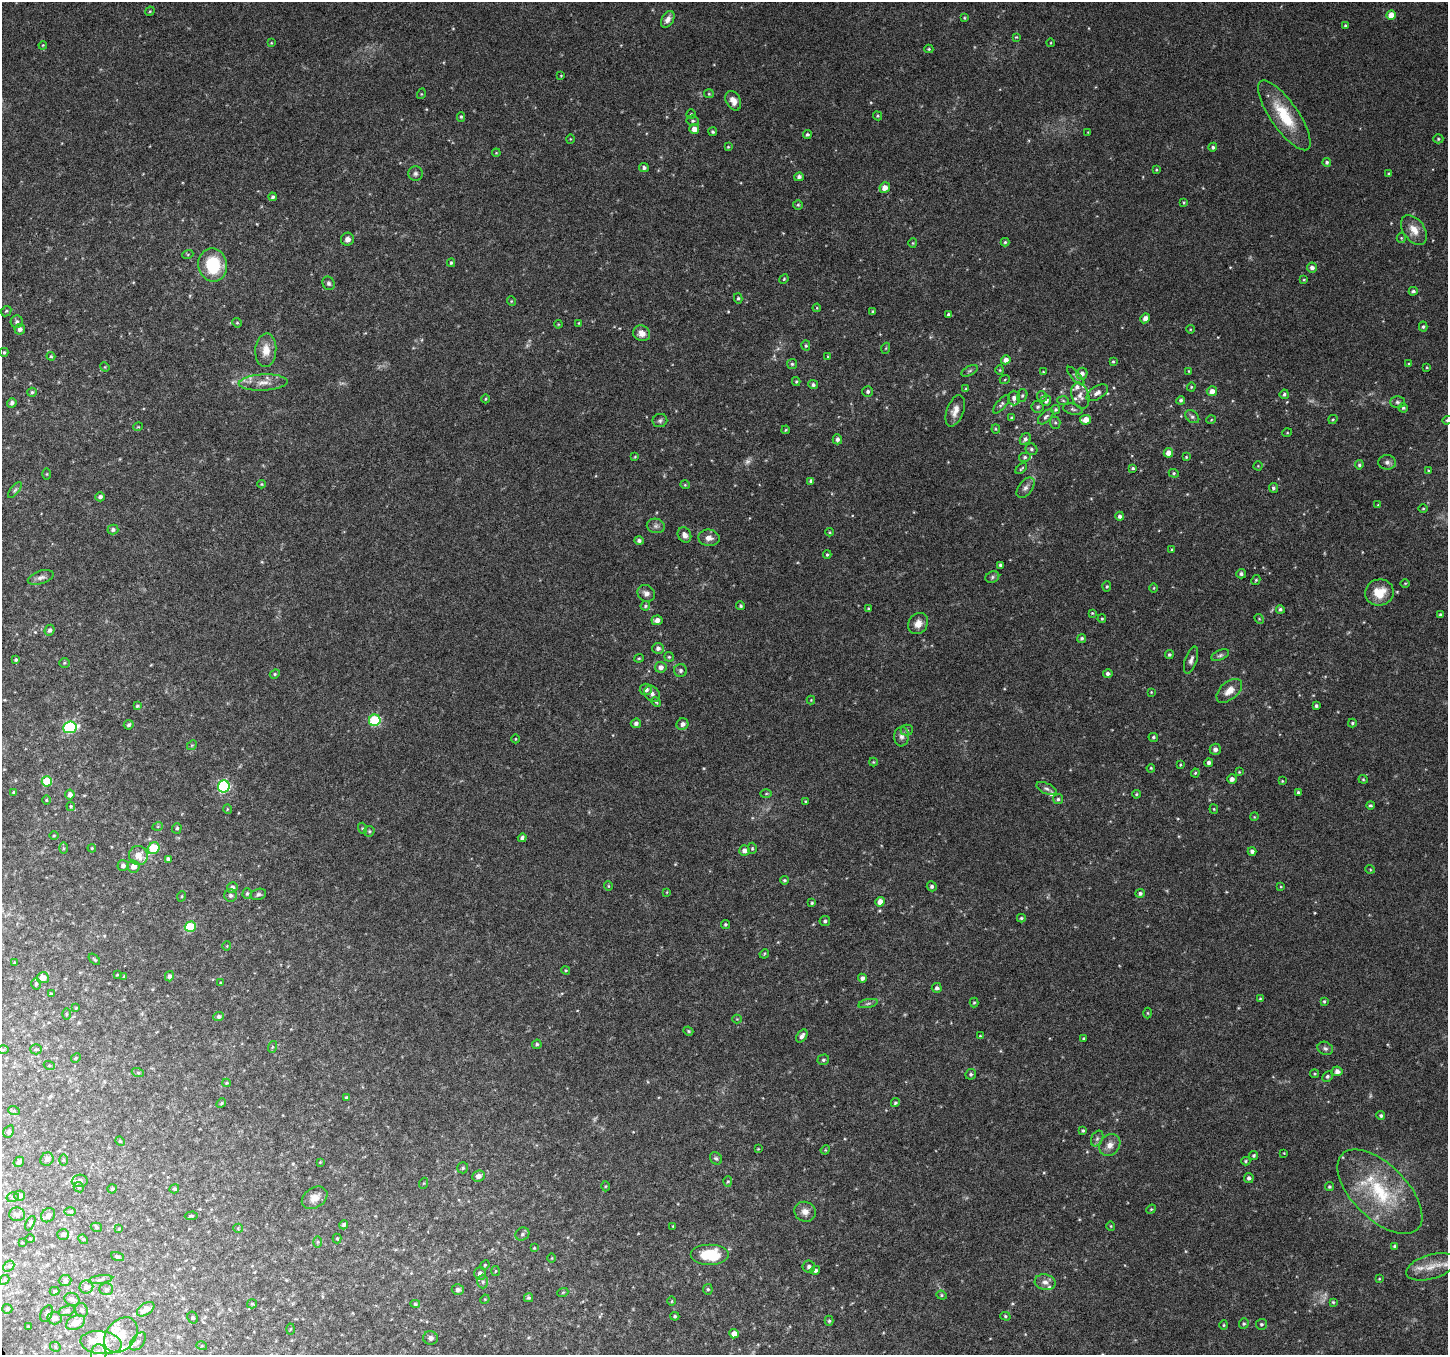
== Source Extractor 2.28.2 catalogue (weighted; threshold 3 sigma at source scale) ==
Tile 7 of 4 x 4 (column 3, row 2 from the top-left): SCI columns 2898-4343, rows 2869-4221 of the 5790 x 5677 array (HDU 1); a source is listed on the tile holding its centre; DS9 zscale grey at full resolution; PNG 1450 x 1357 px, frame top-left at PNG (2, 2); each listed source drawn as its Kron ellipse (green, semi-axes under 4 px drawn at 4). Shown black and unused: <1% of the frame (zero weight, under 6 of 12 exposures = <1% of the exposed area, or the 3 px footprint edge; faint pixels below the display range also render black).
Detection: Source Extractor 2.28.2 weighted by HDU 2 'WHT'; one run over the whole footprint, this tile lists its part. Background 0.0373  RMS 0.0023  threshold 0.00933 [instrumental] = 3 sigma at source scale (4.09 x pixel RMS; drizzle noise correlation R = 1.36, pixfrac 0.8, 0.0396/0.0396 arcsec/px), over >= 5 px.
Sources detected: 446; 9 too faint to see at this stretch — neither listed nor drawn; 15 inside a brighter listed object's ellipse — not listed separately; the other 422 listed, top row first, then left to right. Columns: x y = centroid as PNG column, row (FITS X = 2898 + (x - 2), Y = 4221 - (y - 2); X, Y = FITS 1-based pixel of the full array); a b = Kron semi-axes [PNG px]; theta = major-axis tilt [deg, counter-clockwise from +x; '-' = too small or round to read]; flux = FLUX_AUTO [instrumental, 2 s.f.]
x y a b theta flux
150 11 5 4 - 0.2
1391 15 5 4 - 2.6
964 18 4 4 - 0.22
668 19 9 6 60 1.1
1345 26 4 3 - 0.27
1016 37 4 3 - 0.18
271 43 4 3 - 0.17
1050 43 4 3 - 0.16
43 45 4 3 - 0.2
929 49 4 4 - 0.24
561 75 4 3 - 0.16
421 94 5 3 - 0.2
709 94 5 4 - 0.27
733 101 10 7 -61 1.6
691 114 5 4 - 0.33
1284 115 41 14 -55 9
877 116 5 4 - 0.26
461 117 5 4 - 0.3
692 121 6 5 - 0.41
694 129 5 5 - 1.7
713 132 4 4 - 0.36
1088 132 3 3 - 0.13
807 134 4 4 - 0.36
570 139 5 3 - 0.15
1438 139 5 4 - 0.3
728 147 4 3 - 0.21
1213 147 4 4 - 0.42
496 153 4 3 - 0.19
1327 162 4 4 - 0.44
644 168 5 4 - 0.49
1156 170 4 3 - 0.24
415 173 7 7 - 0.57
1389 174 4 4 - 0.29
799 177 5 4 - 0.65
885 188 5 5 - 1.6
273 197 4 4 - 0.39
1184 202 4 3 - 0.22
798 205 5 5 - 0.28
1414 230 17 10 -55 2.4
1401 238 5 4 - 0.24
347 239 6 6 - 0.89
1005 242 4 4 - 0.31
913 243 5 4 - 0.22
188 254 5 3 - 0.23
451 263 4 4 - 0.28
213 265 17 14 -80 10
1312 268 5 5 - 0.84
784 279 5 4 - 0.24
1304 280 4 3 - 0.2
329 283 7 6 - 0.48
1413 291 4 3 - 0.43
738 298 5 4 - 0.33
511 301 5 3 - 0.18
817 308 4 3 - 0.17
6 311 6 4 46 0.3
873 312 3 3 - 0.32
948 314 4 3 - 0.38
1145 318 5 4 - 1
17 322 6 6 - 0.54
237 323 5 4 - 0.27
579 323 3 2 - 0.16
558 324 4 3 - 0.19
1423 327 5 4 - 0.37
20 329 5 5 - 0.81
1190 329 4 3 - 0.17
642 333 8 7 - 1.5
806 345 5 4 - 0.35
886 348 5 3 - 0.2
266 350 17 10 86 2.7
4 352 4 4 - 0.29
51 356 4 4 - 0.25
828 356 4 4 - 0.2
1006 360 4 4 - 1.2
1113 361 4 3 - 0.24
792 364 5 5 - 0.33
1409 364 3 3 - 0.35
105 367 5 4 - 0.2
1427 367 3 2 - 0.17
1000 370 4 4 - 0.21
969 371 9 4 26 0.44
1189 371 4 3 - 0.2
1043 372 3 3 - 0.21
1082 374 6 5 - 0.98
1076 376 12 4 -47 0.52
1005 379 5 3 - 0.2
796 382 4 4 - 0.24
263 383 24 8 3 2.5
813 385 5 4 - 0.54
1191 387 4 4 - 0.24
966 389 4 3 - 0.26
868 391 5 5 - 0.53
1212 391 5 5 - 1.3
32 392 5 4 - 0.37
1097 393 12 6 32 1
1284 394 5 4 - 0.44
1022 396 6 5 - 0.39
1042 396 5 5 - 0.39
1080 396 13 8 -73 1.3
1014 398 7 6 - 1.1
485 399 4 3 - 0.2
1181 400 4 4 - 0.4
1046 401 5 5 - 0.77
1063 401 6 4 -3 0.29
1397 402 7 5 -1 0.5
12 403 5 4 - 0.58
1001 404 11 4 50 0.49
1038 407 6 6 - 0.47
1403 408 4 4 - 0.35
1073 409 10 5 -13 0.55
1055 410 5 4 - 0.39
955 411 16 8 70 1.8
1046 417 9 5 43 0.53
1192 417 8 5 -38 0.51
1011 418 4 3 - 0.26
1333 419 5 4 - 0.24
660 420 7 6 - 0.52
1086 420 5 5 - 1.9
1211 420 5 3 - 0.17
1447 420 5 4 - 0.28
1055 423 6 5 - 0.38
138 427 5 3 - 0.18
996 429 4 4 - 0.23
786 430 4 3 - 0.22
1287 433 5 3 - 0.18
837 439 5 5 - 0.74
1025 439 6 5 - 0.59
1031 449 6 5 - 0.49
1168 453 5 5 - 1.7
635 457 4 3 - 0.22
1025 457 6 4 14 0.36
1186 457 4 4 - 0.22
1387 462 9 7 -3 0.73
1359 465 4 4 - 0.35
1258 466 4 4 - 0.2
1133 468 4 3 - 0.28
1021 469 7 3 42 0.28
1428 471 4 3 - 0.21
1174 473 5 4 - 0.28
47 474 5 3 - 0.19
811 481 4 4 - 0.61
261 484 4 3 - 0.21
685 485 4 4 - 0.22
1026 488 12 7 51 0.96
1273 488 5 4 - 0.41
15 490 10 4 51 0.45
100 497 5 4 - 0.6
1378 505 4 4 - 0.19
1423 508 4 3 - 0.19
1120 516 4 4 - 0.56
656 526 9 7 -10 0.74
113 530 5 5 - 0.54
829 532 4 4 - 0.22
684 535 8 6 -61 0.91
709 538 11 8 -7 1.3
639 540 4 4 - 0.52
1172 550 4 3 - 0.21
827 555 4 3 - 0.26
1000 565 3 3 - 0.36
1241 574 5 4 - 0.53
41 577 13 6 18 0.95
992 577 7 5 24 0.47
1256 580 5 3 - 0.26
1405 583 5 3 - 0.19
1107 586 5 4 - 0.33
1154 588 5 3 - 0.19
646 593 9 8 - 0.93
1379 593 14 13 - 4.2
645 606 5 4 - 0.37
741 606 4 4 - 0.36
868 609 4 4 - 0.3
1280 609 4 4 - 0.39
1092 613 3 3 - 0.21
1440 615 4 4 - 0.39
1102 619 4 3 - 0.23
1259 619 5 4 - 0.22
657 620 5 5 - 1.2
918 624 11 9 53 1.7
49 630 5 5 - 0.56
1082 638 4 4 - 0.46
658 648 6 5 - 0.75
1169 655 4 4 - 0.39
1220 655 9 5 24 0.55
669 657 5 4 - 0.28
639 658 5 4 - 0.26
16 660 4 3 - 0.33
1191 660 14 6 73 0.89
64 663 5 5 - 0.3
661 667 6 5 - 0.99
680 671 6 6 - 0.59
1108 673 5 4 - 0.57
275 674 5 4 - 0.29
646 689 6 5 - 0.98
1229 691 15 9 41 2
1151 692 4 3 - 0.16
652 694 9 7 -47 0.84
811 700 4 4 - 0.19
656 702 5 4 - 0.3
137 706 4 4 - 0.32
1316 706 3 3 - 0.38
375 720 6 5 - 18
636 723 5 5 - 0.62
1352 723 4 4 - 0.31
682 724 6 5 - 0.85
129 725 5 4 - 0.44
70 727 7 6 - 20
907 730 6 5 - 0.42
901 736 10 7 -89 0.98
1153 737 4 4 - 0.33
516 739 4 3 - 0.15
192 745 5 4 - 0.26
1215 749 5 5 - 0.9
873 762 4 4 - 0.22
1209 763 4 4 - 0.61
1180 765 4 3 - 0.19
1151 768 4 3 - 0.21
1239 772 3 3 - 0.17
1195 773 4 3 - 0.23
1232 779 5 4 - 0.85
1363 779 4 4 - 0.24
47 781 5 5 - 6.6
1282 781 4 3 - 0.19
224 786 6 6 - 28
1047 789 11 5 -25 0.64
14 792 3 3 - 0.31
1298 792 4 3 - 0.37
766 794 6 4 2 0.27
1136 794 4 3 - 0.26
70 795 5 4 - 1.1
1058 799 5 5 - 0.37
46 800 4 3 - 0.19
805 801 3 3 - 0.21
1370 805 4 3 - 0.28
71 806 5 4 - 0.24
227 809 5 3 - 0.18
1214 809 5 4 - 0.23
1254 817 4 3 - 0.17
158 826 5 3 - 0.2
177 828 5 4 - 0.37
362 828 5 3 - 0.24
369 831 5 5 - 0.29
54 835 5 3 - 0.2
522 838 4 4 - 0.62
63 848 6 4 -90 0.26
92 848 4 3 - 0.2
154 848 6 5 - 8
752 848 6 4 89 0.3
744 850 5 5 - 1.1
1252 851 4 4 - 0.63
138 855 9 9 - 2.7
168 859 4 4 - 0.73
123 865 5 5 - 0.73
133 866 6 6 - 1.6
1370 869 5 3 - 0.18
784 880 4 4 - 0.31
608 886 4 4 - 0.22
932 886 5 5 - 0.48
1281 887 4 3 - 0.15
232 888 5 5 - 0.81
667 892 4 2 - 0.13
1140 893 5 4 - 0.47
247 894 5 4 - 0.35
258 894 8 5 14 0.5
231 895 6 6 - 0.64
182 896 5 3 - 0.22
880 902 5 4 - 1.5
812 903 3 2 - 0.23
1021 918 4 3 - 0.3
825 921 5 5 - 0.44
725 925 4 4 - 0.36
190 927 5 5 - 11
227 946 5 3 - 0.18
764 954 5 3 - 0.21
94 959 7 3 -44 0.27
14 962 4 3 - 0.21
566 970 4 3 - 0.23
117 975 3 3 - 0.19
169 976 5 4 - 0.62
124 977 4 3 - 0.26
43 978 6 5 - 1.9
862 978 4 4 - 0.7
221 983 3 3 - 0.19
36 984 5 5 - 0.32
937 988 5 5 - 0.56
51 994 4 3 - 0.4
1260 998 4 3 - 0.18
1324 1001 4 3 - 0.23
868 1003 10 4 11 0.49
974 1003 5 4 - 0.27
76 1008 4 3 - 0.21
1147 1013 5 3 - 0.23
66 1014 5 3 - 0.21
219 1017 5 4 - 0.6
737 1019 4 4 - 0.23
688 1031 5 4 - 0.28
802 1036 7 5 55 0.78
980 1036 3 3 - 0.23
1083 1039 3 3 - 0.23
537 1044 5 4 - 0.35
272 1047 6 4 72 0.28
1325 1048 8 6 -25 0.6
3 1049 6 4 1 0.26
36 1049 5 5 - 0.38
76 1058 5 4 - 0.25
823 1060 6 5 - 0.45
49 1065 5 3 - 0.24
1337 1071 5 5 - 1
138 1073 6 4 -19 0.29
971 1074 5 5 - 0.39
1315 1074 4 3 - 0.25
1327 1076 5 4 - 0.44
226 1083 4 4 - 0.2
346 1097 3 3 - 0.25
221 1103 5 4 - 0.29
895 1103 5 4 - 0.33
14 1111 6 4 -18 0.23
1381 1116 4 4 - 0.38
1083 1130 4 3 - 0.32
9 1131 6 5 - 0.4
1097 1139 8 5 64 0.56
120 1141 5 4 - 0.26
1110 1145 12 9 49 1.7
758 1149 4 3 - 0.18
825 1150 5 3 - 0.19
1284 1153 3 3 - 0.14
1254 1155 5 4 - 0.36
716 1158 6 5 - 0.41
47 1159 7 6 - 0.77
63 1160 5 4 - 0.22
1246 1161 4 4 - 0.28
19 1162 5 5 - 0.57
320 1162 3 3 - 0.16
463 1168 5 5 - 0.39
478 1176 6 5 - 1.2
1249 1178 5 5 - 0.55
80 1181 8 6 4 0.97
728 1181 5 4 - 0.29
424 1183 5 3 - 0.19
605 1186 5 3 - 0.2
1329 1186 4 4 - 0.32
79 1187 5 4 - 0.33
112 1189 4 4 - 0.3
174 1189 5 4 - 0.34
1380 1192 53 27 -45 17
19 1196 5 5 - 1.3
13 1197 6 5 - 0.43
315 1198 14 10 34 1.9
1151 1209 5 4 - 0.24
70 1211 6 4 0 0.28
805 1212 11 10 - 1.5
17 1214 8 7 - 0.6
48 1215 8 6 44 0.76
191 1216 6 4 3 0.26
30 1223 8 4 64 0.36
344 1225 4 4 - 0.5
673 1226 3 2 - 0.17
1111 1226 4 4 - 0.22
96 1227 6 4 -16 0.35
238 1228 5 4 - 0.2
119 1229 4 3 - 0.21
63 1234 6 5 - 0.58
522 1234 7 6 - 0.58
30 1239 5 3 - 0.19
83 1239 5 4 - 0.24
337 1239 5 4 - 0.23
22 1242 3 2 - 0.15
318 1242 6 4 89 0.28
1395 1246 4 3 - 0.4
534 1248 4 3 - 0.18
710 1255 19 10 0 8
117 1257 7 4 -22 0.34
552 1258 5 3 - 0.17
485 1265 5 4 - 0.24
9 1266 6 4 43 0.42
809 1267 6 6 - 0.69
1431 1267 25 12 17 3.5
815 1270 5 4 - 0.54
495 1271 5 3 - 0.22
480 1273 6 6 - 0.9
1379 1279 4 3 - 0.17
4 1280 5 4 - 0.31
65 1280 6 5 - 0.59
100 1280 12 4 8 0.56
483 1282 7 5 89 0.47
1045 1282 10 7 -13 1.2
86 1287 7 6 - 0.99
106 1289 7 5 1 0.4
708 1289 5 4 - 0.35
458 1290 6 5 - 0.7
55 1291 5 4 - 0.31
563 1292 5 3 - 0.21
942 1295 5 4 - 0.29
529 1298 5 4 - 0.41
72 1299 8 6 -22 0.78
485 1299 5 4 - 0.19
672 1301 5 3 - 0.19
1333 1302 4 4 - 0.25
252 1304 5 4 - 0.26
415 1304 5 4 - 0.31
7 1309 5 5 - 0.39
146 1309 10 5 35 2.4
82 1310 7 6 - 0.62
67 1311 8 5 18 0.54
47 1313 9 5 62 0.45
675 1316 4 4 - 0.33
1005 1316 5 4 - 0.32
54 1318 7 6 - 1.1
193 1318 6 5 - 0.3
829 1321 5 4 - 0.29
75 1323 10 6 29 2.7
1244 1324 5 4 - 0.34
1261 1324 5 5 - 0.4
1224 1325 4 4 - 0.23
28 1326 3 2 - 0.16
290 1329 5 3 - 0.22
734 1334 5 4 - 1.6
121 1335 20 14 49 4.4
431 1338 7 6 - 0.78
138 1341 10 6 52 0.77
101 1343 21 11 -7 3.5
202 1346 5 3 - 0.23
55 1347 5 4 - 0.3
99 1354 9 8 - 0.99
Isophote crosses this tile's border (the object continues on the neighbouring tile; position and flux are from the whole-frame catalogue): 2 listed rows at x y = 1447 420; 99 1354